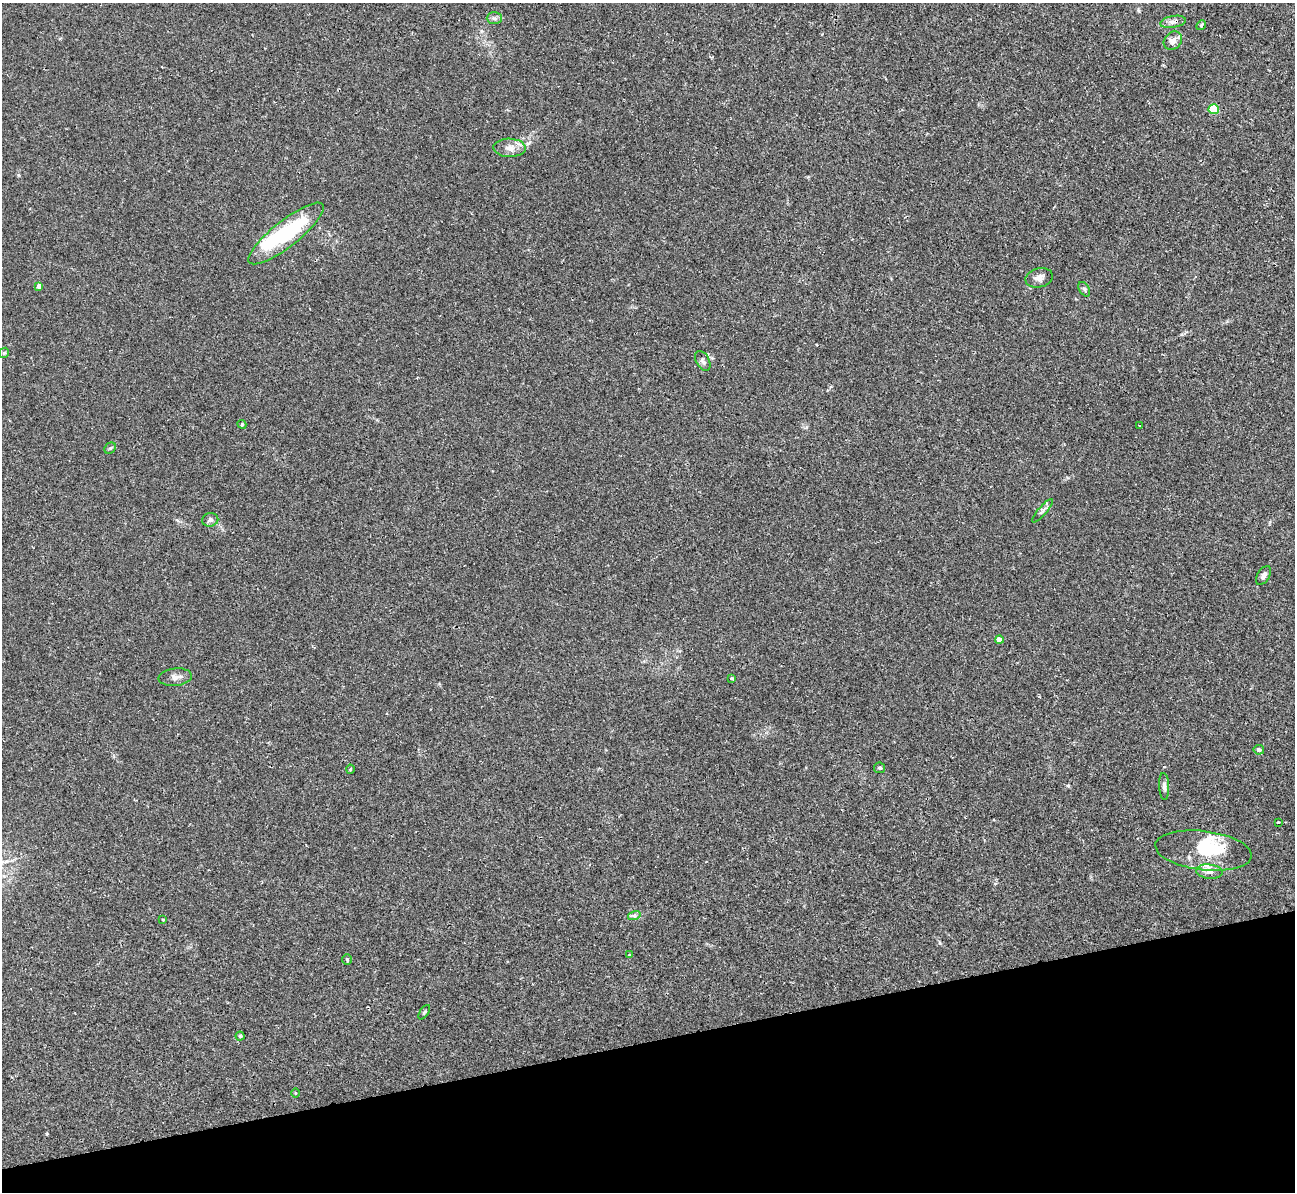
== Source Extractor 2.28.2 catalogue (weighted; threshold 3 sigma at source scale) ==
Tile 14 of 4 x 4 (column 2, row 4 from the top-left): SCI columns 1306-2598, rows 306-1495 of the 5236 x 5221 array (HDU 1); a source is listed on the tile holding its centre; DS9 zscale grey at full resolution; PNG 1297 x 1194 px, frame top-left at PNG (2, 3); each listed source drawn as its Kron ellipse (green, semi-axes under 4 px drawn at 4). Shown black and unused: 13% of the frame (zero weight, under 2 of 3 exposures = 3% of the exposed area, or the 3 px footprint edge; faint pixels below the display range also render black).
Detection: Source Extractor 2.28.2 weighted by HDU 2 'WHT'; one run over the whole footprint, this tile lists its part. Background 0.0213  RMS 0.0039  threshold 0.0176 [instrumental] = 3 sigma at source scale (4.5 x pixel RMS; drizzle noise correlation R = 1.50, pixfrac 1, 0.05/0.05 arcsec/px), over >= 5 px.
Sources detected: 40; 1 inside a brighter object's white glare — neither listed nor drawn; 4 inside a brighter listed object's ellipse — not listed separately; the other 35 listed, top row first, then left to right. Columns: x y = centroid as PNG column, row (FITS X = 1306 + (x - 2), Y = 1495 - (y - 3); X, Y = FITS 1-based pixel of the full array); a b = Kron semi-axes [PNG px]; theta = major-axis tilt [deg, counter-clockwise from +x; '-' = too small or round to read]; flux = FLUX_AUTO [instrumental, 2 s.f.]
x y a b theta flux
494 18 7 6 - 1
1173 22 13 6 9 1.7
1201 25 5 4 - 0.65
1173 41 10 8 47 2.2
1214 109 5 5 - 18
510 148 16 9 -2 3
286 233 47 13 38 29
1039 278 14 9 12 2.3
39 286 4 4 - 2.3
1084 289 8 5 -60 0.7
4 353 5 4 - 0.5
703 361 11 6 -60 1.2
242 424 4 4 - 0.42
1140 425 3 2 - 0.35
110 448 6 5 - 0.57
1043 511 15 4 48 1.1
210 520 8 7 - 1.3
1263 575 10 6 57 1.4
999 640 4 4 - 3.8
175 677 17 8 5 2.1
732 678 3 3 - 0.66
1259 750 5 5 - 1
880 768 5 5 - 0.74
350 769 4 3 - 0.3
1164 786 13 5 -87 1.2
1278 822 4 3 - 1.2
1203 851 48 19 -7 17
1209 872 13 7 -5 2.1
634 916 6 4 18 0.7
163 920 3 3 - 0.33
629 955 4 2 - 0.35
347 960 5 4 - 0.47
424 1012 8 4 56 0.51
240 1036 4 4 - 0.56
295 1093 4 3 - 0.3
Overlapping masked pixels (flux is a lower limit): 1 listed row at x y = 1173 22